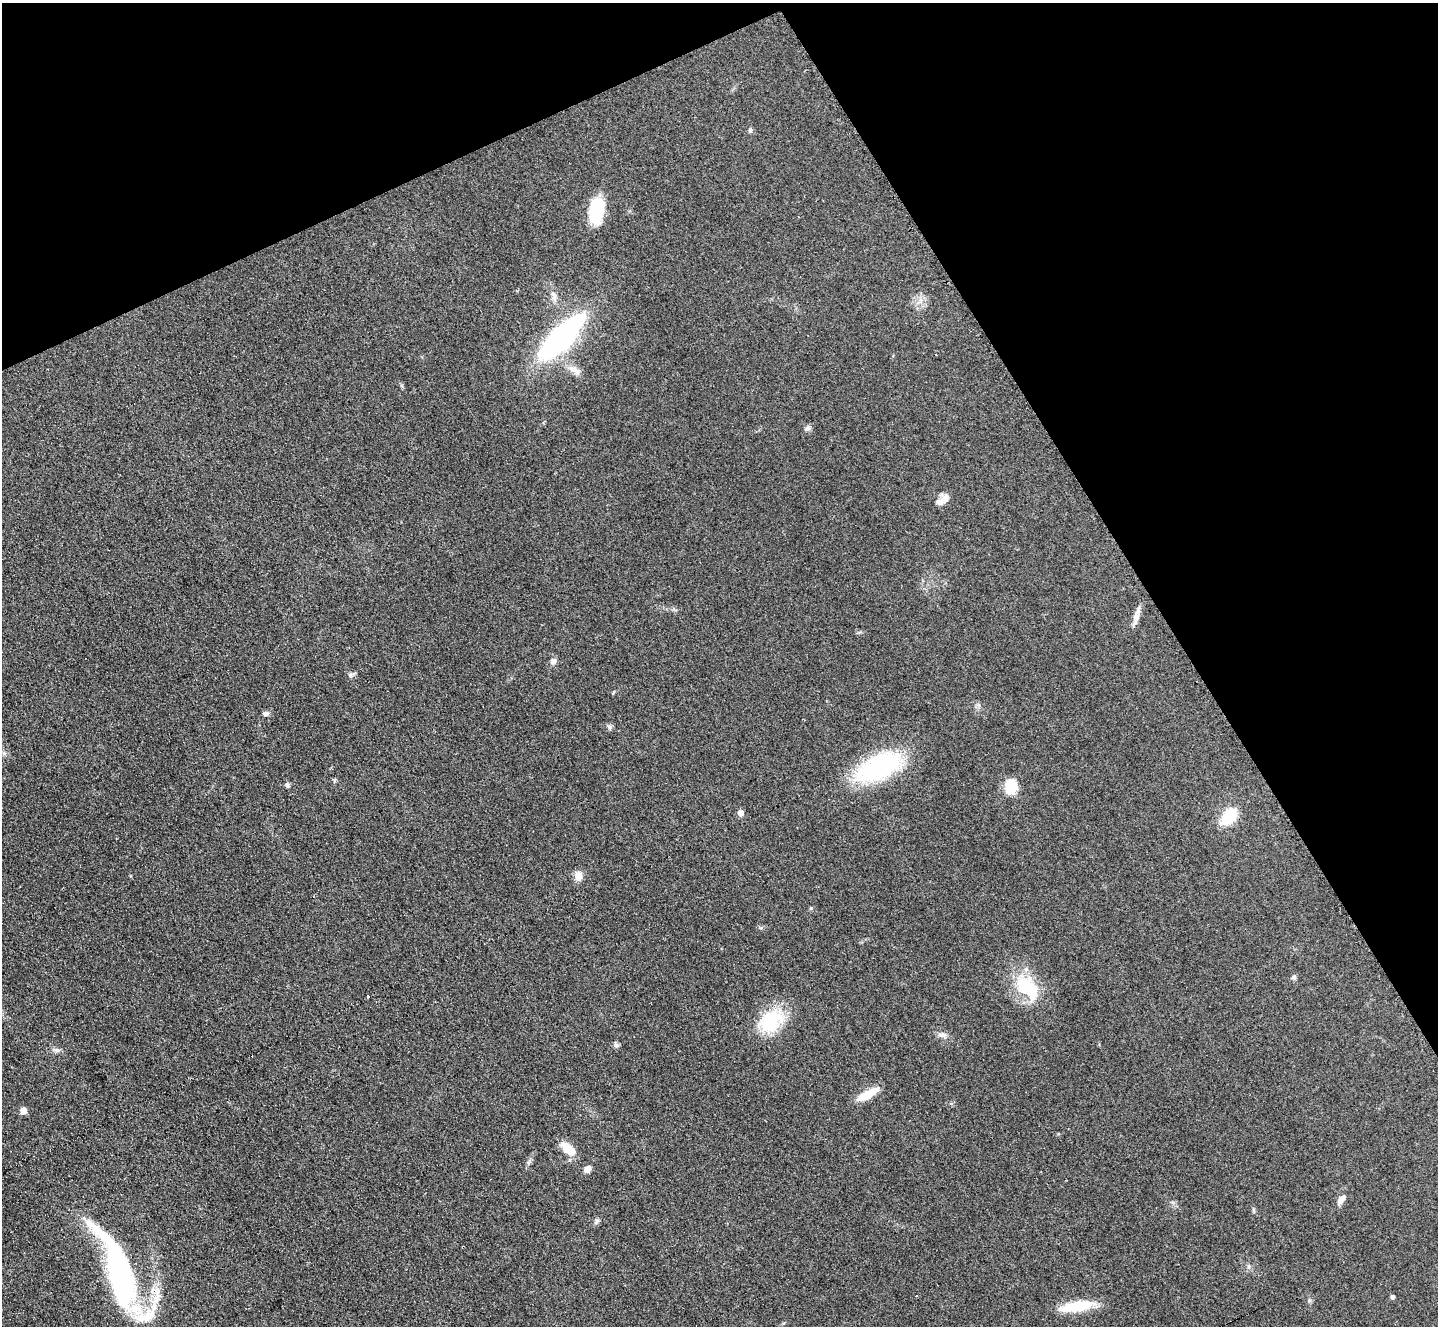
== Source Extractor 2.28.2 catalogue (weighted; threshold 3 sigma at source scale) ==
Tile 3 of 4 x 4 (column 3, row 1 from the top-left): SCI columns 2882-4317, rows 4127-5450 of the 5771 x 5747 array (HDU 1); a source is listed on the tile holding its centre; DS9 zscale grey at full resolution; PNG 1440 x 1328 px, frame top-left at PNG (2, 3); no overlay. Shown black and unused: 26% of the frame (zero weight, under 2 of 3 exposures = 2% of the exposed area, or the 3 px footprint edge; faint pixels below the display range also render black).
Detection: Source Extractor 2.28.2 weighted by HDU 2 'WHT'; one run over the whole footprint, this tile lists its part. Background 0.108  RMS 0.011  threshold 0.051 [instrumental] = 3 sigma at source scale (4.5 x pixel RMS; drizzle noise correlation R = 1.50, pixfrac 1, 0.05/0.05 arcsec/px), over >= 5 px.
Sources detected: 43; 2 inside a brighter object's white glare — not listed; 3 inside a brighter listed object's ellipse — not listed separately; the other 38 listed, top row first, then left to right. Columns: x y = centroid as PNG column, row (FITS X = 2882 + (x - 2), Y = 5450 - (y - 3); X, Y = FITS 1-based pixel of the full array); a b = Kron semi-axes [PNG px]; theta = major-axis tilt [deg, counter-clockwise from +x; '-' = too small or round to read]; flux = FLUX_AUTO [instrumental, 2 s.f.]
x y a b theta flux
750 130 6 5 - 2.1
596 211 26 13 83 57
554 296 19 6 -73 6.9
561 338 45 16 46 250
575 370 21 9 -34 10
808 428 9 7 37 3.5
941 501 15 9 24 8.1
1136 618 21 7 76 7.9
553 661 8 7 - 4.6
351 675 9 7 18 3.3
613 693 6 4 56 1.1
266 713 8 6 -2 3.2
609 727 8 5 -62 2.5
878 767 55 26 25 130
335 780 6 4 71 1.4
287 785 7 5 -73 2.5
1011 787 11 9 81 46
740 812 5 5 - 9.9
1230 816 15 9 51 51
578 876 10 8 -89 10
811 908 6 3 72 1.2
1294 977 7 5 16 2.2
1027 987 35 21 -46 58
368 997 3 3 - 5.5
771 1021 35 24 37 57
943 1035 11 7 -18 5.1
616 1045 10 5 -68 2.5
57 1050 8 6 -19 3.2
868 1094 27 8 28 22
23 1110 5 5 - 13
568 1149 20 10 -41 20
587 1169 9 7 52 5.5
1341 1199 17 7 53 6.8
1254 1210 9 3 -79 1.8
596 1221 9 5 50 2.7
120 1277 74 25 -74 190
1392 1296 4 4 - 3.1
1077 1306 41 12 9 36